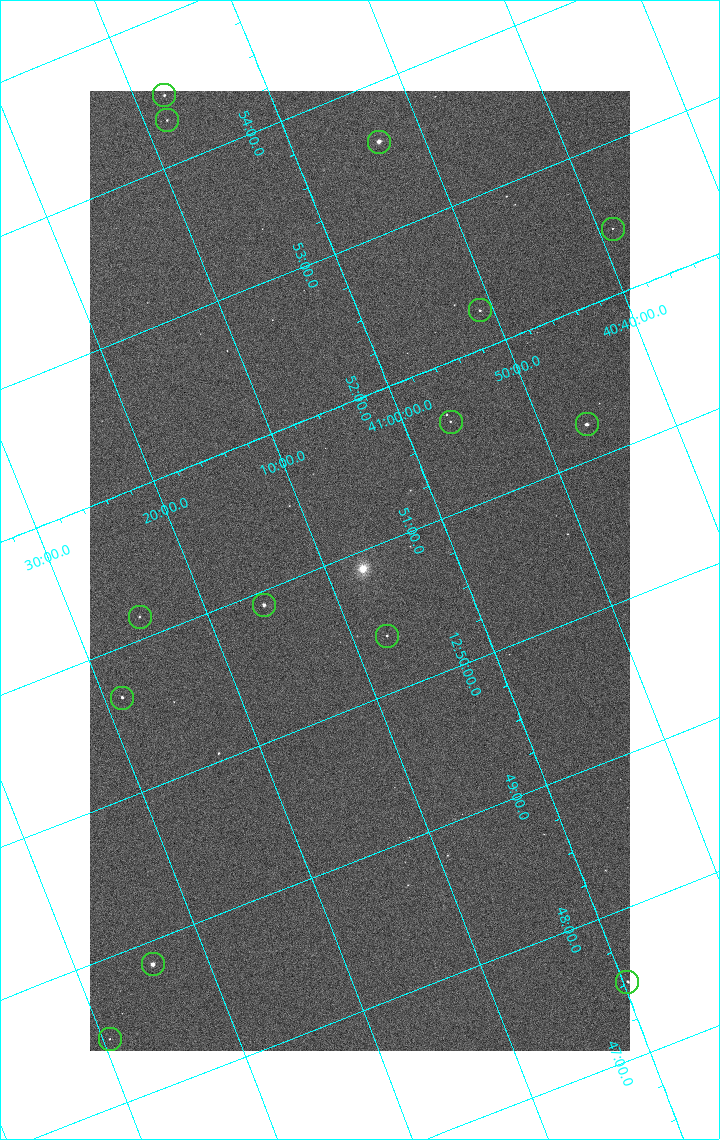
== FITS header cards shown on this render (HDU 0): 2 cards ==
NAXIS1  =                 1080 / length of data axis 1
NAXIS2  =                 1920 / length of data axis 2

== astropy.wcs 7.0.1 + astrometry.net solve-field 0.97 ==
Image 1080 x 1920 px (HDU 0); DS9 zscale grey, zoomed out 1/2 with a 90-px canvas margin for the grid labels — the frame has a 2x2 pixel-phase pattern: the four 2x2 pixel phases sit at different levels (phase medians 1287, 1063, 1028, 1281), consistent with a one-shot-colour (mosaic) sensor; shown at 1/2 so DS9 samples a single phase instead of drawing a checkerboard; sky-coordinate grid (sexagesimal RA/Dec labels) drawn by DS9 from the SOLVED WCS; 14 Tycho-2 reference stars matched to detected sources circled (green)
Header WCS: none
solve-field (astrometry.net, Tycho-2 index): SOLVED blind (the file carries no WCS)
Solved WCS: RA---TAN-SIP/DEC--TAN-SIP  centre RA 12:50:53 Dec +41:07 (192.72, +41.12 deg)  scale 2.37 arcsec/px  FOV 42.7' x 75.9'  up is +112 deg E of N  parity flipped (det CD > 0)
(file carries no celestial WCS; the grid is the blind solution)
Tycho-2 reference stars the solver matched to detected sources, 14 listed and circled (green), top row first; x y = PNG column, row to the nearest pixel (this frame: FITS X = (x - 90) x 2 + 1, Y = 1920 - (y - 91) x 2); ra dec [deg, ICRS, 3 dp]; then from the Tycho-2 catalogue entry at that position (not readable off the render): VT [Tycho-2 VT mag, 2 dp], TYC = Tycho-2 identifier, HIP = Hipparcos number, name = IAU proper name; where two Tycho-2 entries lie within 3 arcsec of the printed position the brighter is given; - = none
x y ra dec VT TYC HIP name
164 96 193.620 +41.129 11.58 3021-1991-1 62993 -
167 120 193.577 +41.138 11.52 3021-30-1 - -
379 142 193.403 +40.890 8.85 3021-977-1 62911 -
612 229 193.109 +40.648 12.32 3021-1216-1 - -
480 310 193.064 +40.851 11.36 3021-1025-1 - -
450 422 192.903 +40.941 11.82 3021-941-1 - -
586 424 192.810 +40.776 9.69 3021-1108-1 - -
264 605 192.726 +41.259 9.76 3023-213-1 62700 -
140 617 192.787 +41.417 12.26 3023-139-1 - -
387 636 192.596 +41.123 11.21 3021-53-1 - -
122 698 192.667 +41.478 11.08 3023-113-1 - -
152 964 192.211 +41.570 8.76 3023-975-1 62530 -
627 982 191.879 +40.995 12.38 3021-707-1 - -
110 1039 192.116 +41.658 12.38 3023-837-1 - -